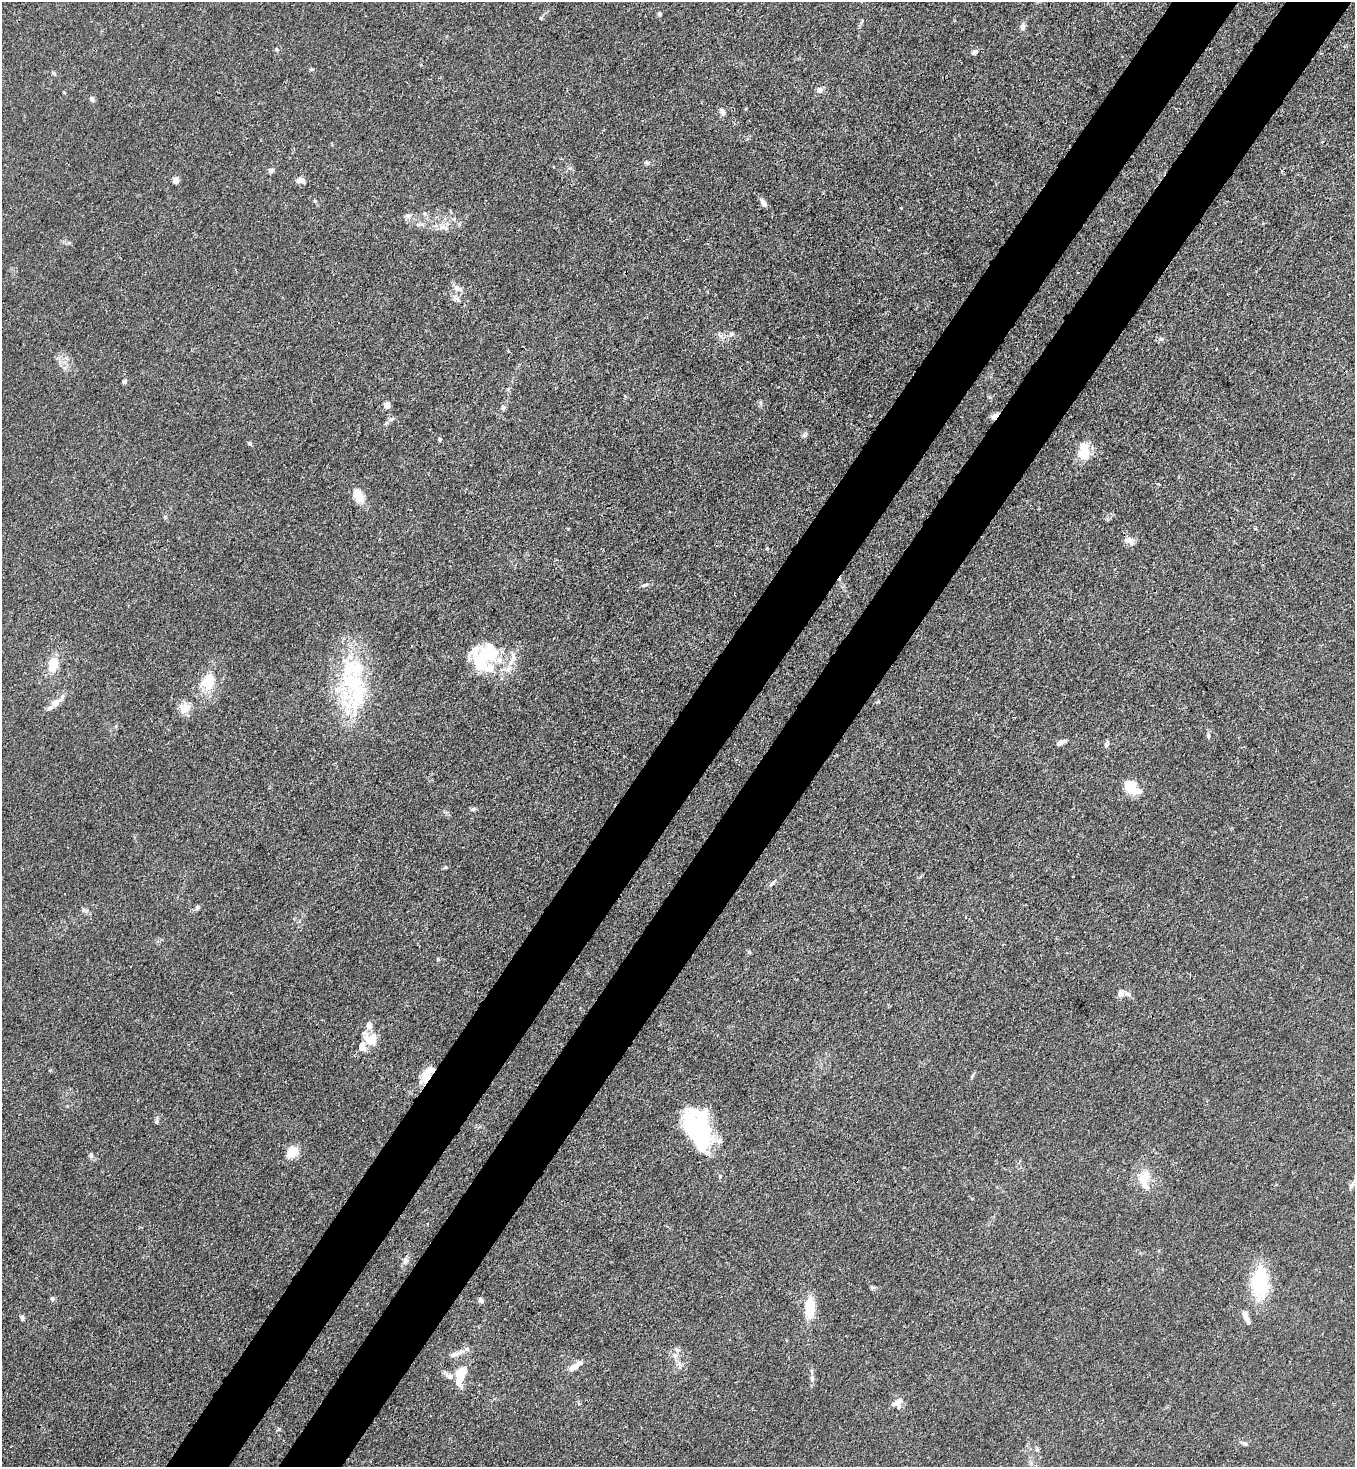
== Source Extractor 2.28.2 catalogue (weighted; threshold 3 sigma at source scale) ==
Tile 10 of 4 x 4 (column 2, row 3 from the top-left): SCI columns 1718-3070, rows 1524-2988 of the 6001 x 5978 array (HDU 1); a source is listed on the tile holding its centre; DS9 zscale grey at full resolution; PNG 1357 x 1469 px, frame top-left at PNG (2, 2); no overlay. Shown black and unused: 10% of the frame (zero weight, under 3 of 4 exposures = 7% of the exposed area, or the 3 px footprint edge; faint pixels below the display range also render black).
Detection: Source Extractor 2.28.2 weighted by HDU 2 'WHT'; one run over the whole footprint, this tile lists its part. Background 0.0197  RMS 0.0025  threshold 0.0114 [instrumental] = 3 sigma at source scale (4.5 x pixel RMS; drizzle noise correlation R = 1.50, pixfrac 1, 0.05/0.05 arcsec/px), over >= 5 px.
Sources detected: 98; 6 inside a brighter object's white glare — not listed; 16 inside a brighter listed object's ellipse — not listed separately; the other 76 listed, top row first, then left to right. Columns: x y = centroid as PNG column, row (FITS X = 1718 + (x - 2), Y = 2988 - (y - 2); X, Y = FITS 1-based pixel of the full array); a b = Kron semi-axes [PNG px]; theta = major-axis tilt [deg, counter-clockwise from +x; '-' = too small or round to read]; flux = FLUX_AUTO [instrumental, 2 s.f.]
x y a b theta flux
659 14 6 5 - 0.42
541 18 5 4 - 0.24
1022 26 8 7 - 0.75
276 49 6 3 -71 0.27
975 52 9 6 25 0.78
312 69 6 4 18 0.28
54 73 7 4 -37 0.35
819 90 7 6 - 1.2
92 99 7 6 - 0.66
722 112 10 7 -47 0.94
647 163 7 6 - 0.56
271 170 7 6 - 0.73
175 180 5 4 - 3.4
300 180 11 7 -6 1.3
315 201 6 3 -70 0.29
763 202 12 6 -55 1.1
408 216 9 7 7 0.91
443 228 17 8 -7 2
458 288 13 7 -28 1.4
456 298 12 5 -17 0.92
731 334 7 6 - 0.68
1161 339 7 5 13 0.67
124 381 6 5 - 0.57
760 402 6 4 -72 0.4
387 405 5 5 - 2.8
503 407 6 6 - 0.63
994 416 12 6 38 1.1
439 439 4 3 - 0.63
250 444 6 4 -18 0.35
1084 451 19 11 88 5.9
359 497 17 13 -85 3.1
1130 540 13 8 -20 1.5
644 585 10 4 20 0.62
492 654 30 16 11 10
53 664 18 12 77 4.5
508 669 10 7 51 1.3
208 682 25 17 74 6.9
359 697 58 33 29 19
56 702 18 9 36 2.3
185 708 18 12 27 2.7
1208 736 6 4 -69 0.46
1062 742 12 5 25 1.2
1106 744 9 6 67 0.69
1129 784 15 10 6 3.5
1140 791 9 6 -32 0.79
473 809 6 6 - 0.47
445 867 6 4 20 0.36
773 883 16 3 43 0.65
197 907 8 5 52 0.57
1121 993 11 8 77 1.6
369 1025 9 8 - 1.6
371 1040 16 14 -6 3.7
425 1081 15 14 - 3.1
156 1122 7 5 74 0.46
692 1132 40 14 -63 14
292 1152 14 10 44 4.1
91 1155 9 5 -74 0.64
720 1176 5 4 - 0.27
1144 1179 28 14 -89 4.8
1351 1186 12 5 59 0.75
405 1261 10 7 80 1.2
1260 1284 34 18 89 16
872 1287 7 4 1 0.39
52 1299 6 6 - 0.51
481 1300 8 5 -43 0.61
810 1308 23 11 87 6.1
1246 1317 14 5 -66 2
22 1318 6 5 - 0.61
677 1350 8 7 - 0.97
456 1354 22 6 20 1.6
574 1367 12 7 35 2
461 1373 18 11 70 5.1
812 1379 10 5 -89 0.88
899 1405 17 8 89 1.7
1245 1444 7 6 - 0.53
1037 1449 6 4 72 0.4
Overlapping masked pixels (flux is a lower limit): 2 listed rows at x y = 994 416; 425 1081
Unlisted compact peaks at least as high as the median listed source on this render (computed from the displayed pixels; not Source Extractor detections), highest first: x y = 804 435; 438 959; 69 243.